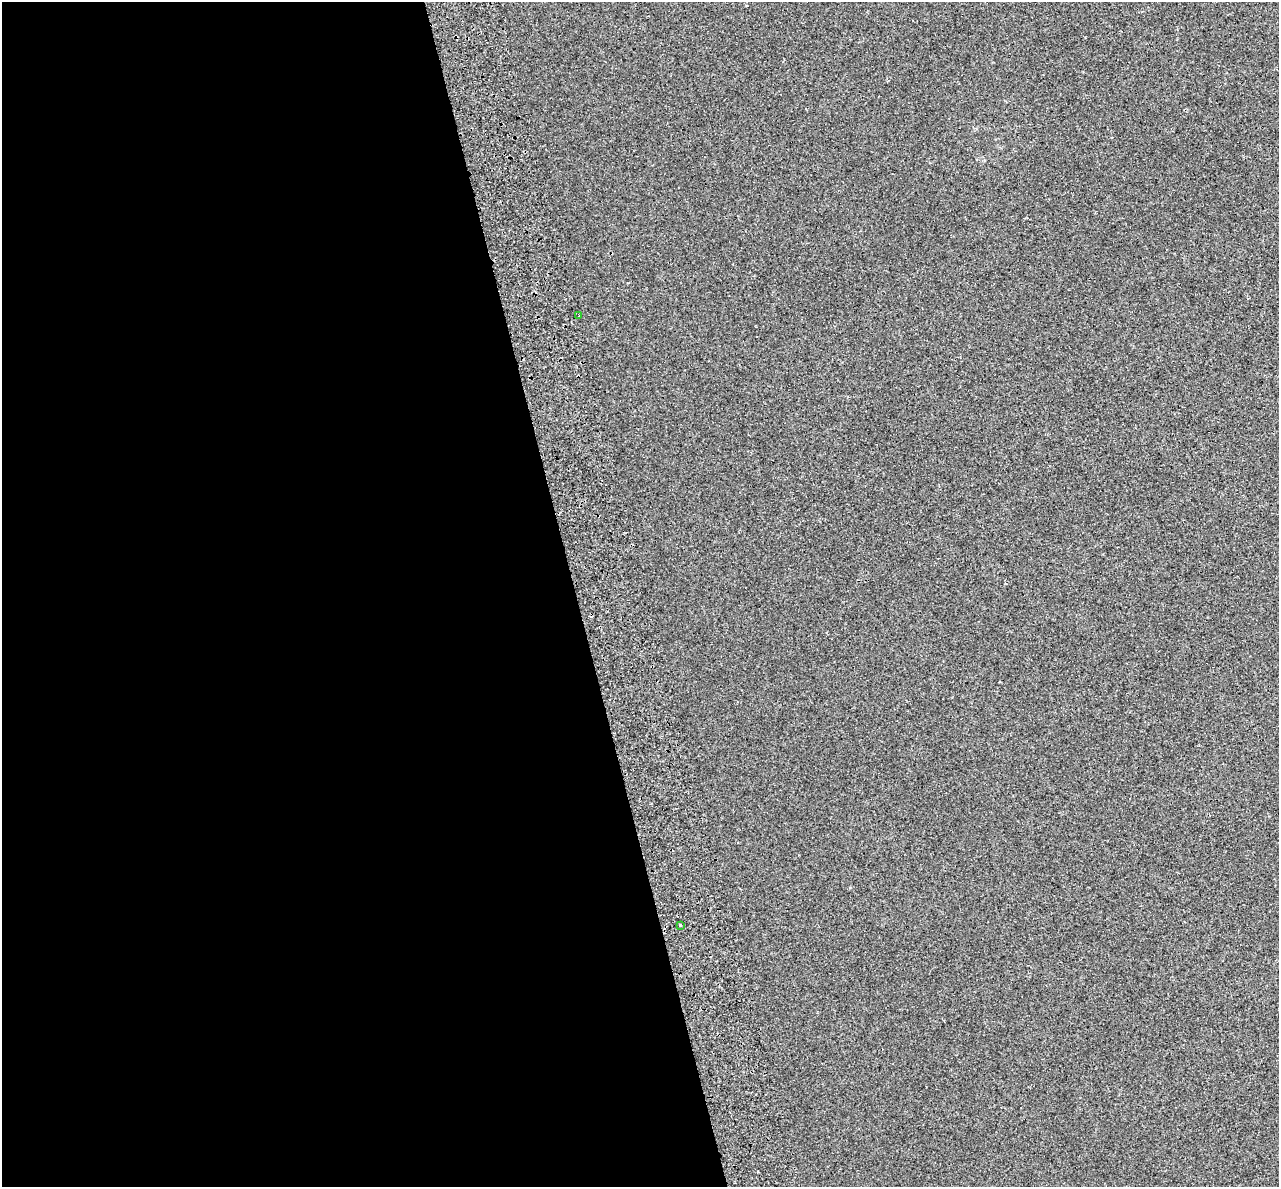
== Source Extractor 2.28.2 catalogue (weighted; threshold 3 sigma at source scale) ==
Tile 9 of 4 x 4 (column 1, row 3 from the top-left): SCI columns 88-1364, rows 1329-2513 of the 5284 x 5072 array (HDU 1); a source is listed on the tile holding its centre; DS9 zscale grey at full resolution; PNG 1281 x 1189 px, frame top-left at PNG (2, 2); each listed source drawn as its Kron ellipse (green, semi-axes under 4 px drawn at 4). Shown black and unused: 45% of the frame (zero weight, under 2 of 3 exposures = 7% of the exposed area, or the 3 px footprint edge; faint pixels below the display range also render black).
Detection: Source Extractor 2.28.2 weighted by HDU 2 'WHT'; one run over the whole footprint, this tile lists its part. Background -6.78e-05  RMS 0.0045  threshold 0.0202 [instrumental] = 3 sigma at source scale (4.5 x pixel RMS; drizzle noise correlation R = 1.50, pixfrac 1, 0.0396/0.0396 arcsec/px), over >= 5 px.
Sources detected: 3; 1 cosmic-ray / hot-pixel residue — neither listed nor drawn; the other 2 listed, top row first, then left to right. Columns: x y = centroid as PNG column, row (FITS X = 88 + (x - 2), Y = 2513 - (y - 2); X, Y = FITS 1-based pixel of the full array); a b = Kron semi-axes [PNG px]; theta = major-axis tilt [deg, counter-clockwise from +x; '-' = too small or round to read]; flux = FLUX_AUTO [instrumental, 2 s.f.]
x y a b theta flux
579 316 2 2 - 0.29
680 926 3 2 - 0.58